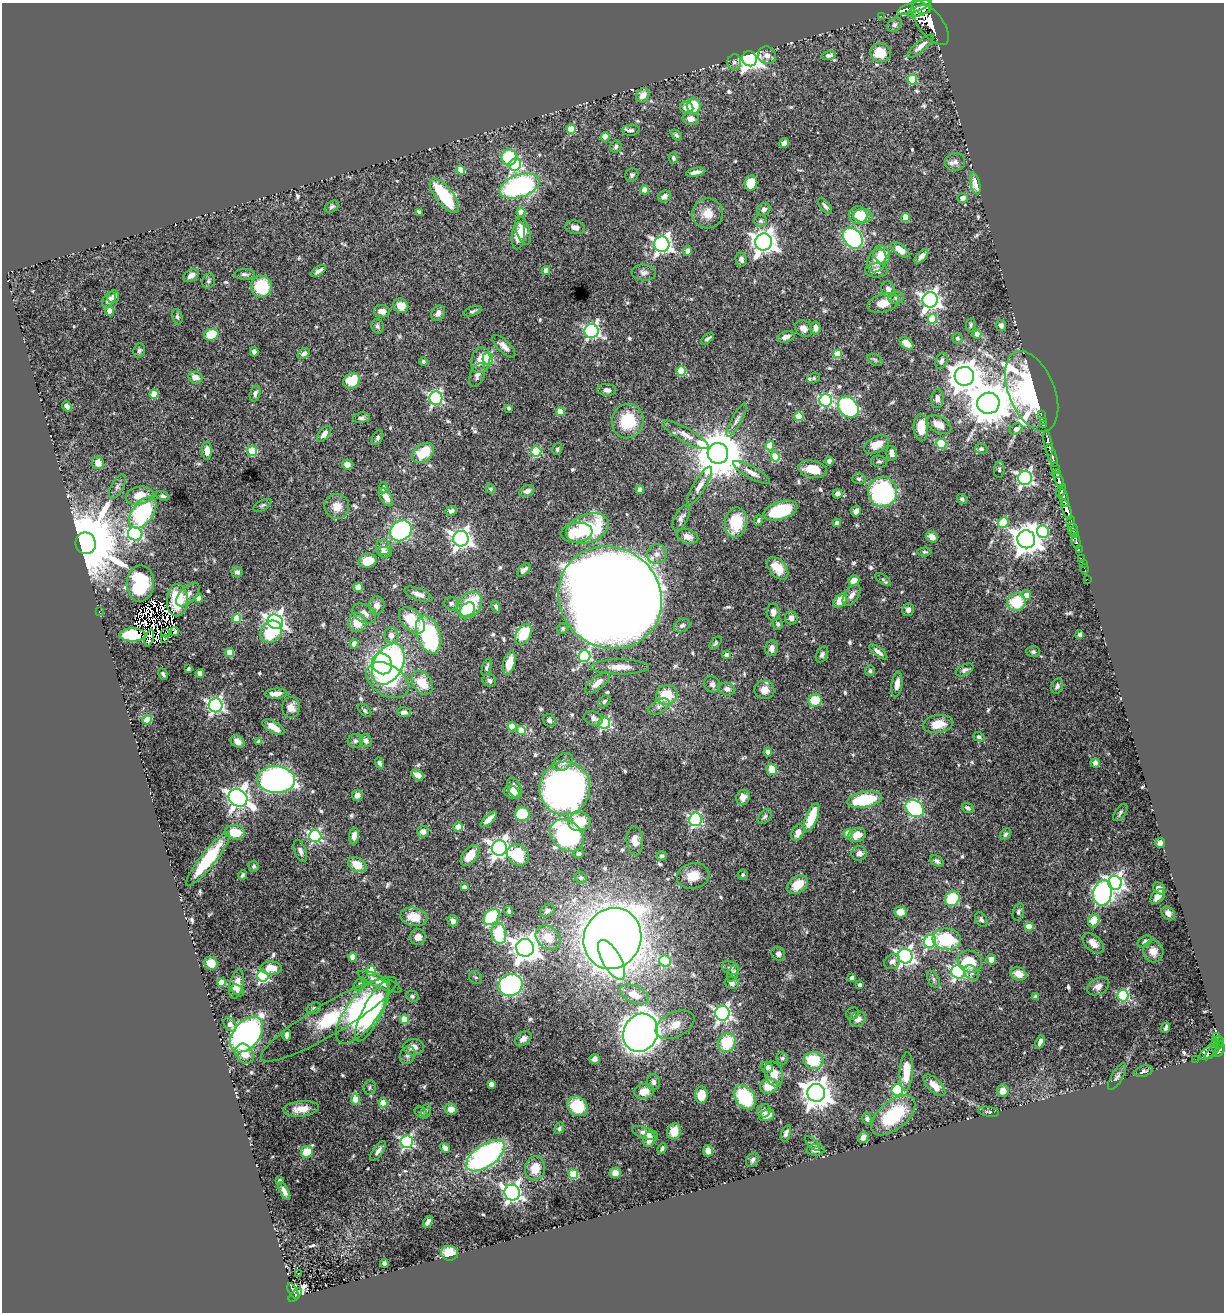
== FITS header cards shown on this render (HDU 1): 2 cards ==
NAXIS1  =                 1222
NAXIS2  =                 1310

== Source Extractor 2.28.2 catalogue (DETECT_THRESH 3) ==
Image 1222 x 1310 px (HDU 1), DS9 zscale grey, 1 PNG px = 1 image px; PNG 1226 x 1314 px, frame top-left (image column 1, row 1310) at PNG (2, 3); each listed source drawn as its Kron ellipse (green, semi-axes under 4 px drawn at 4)
Background 0.908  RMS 0.018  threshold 0.0548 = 3 sigma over >= 5 px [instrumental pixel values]
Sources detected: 629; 11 with non-positive FLUX_AUTO (blend fragments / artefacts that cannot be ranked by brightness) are neither listed nor drawn; of the other 618, the 500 brightest by FLUX_AUTO listed and drawn (118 fainter detections omitted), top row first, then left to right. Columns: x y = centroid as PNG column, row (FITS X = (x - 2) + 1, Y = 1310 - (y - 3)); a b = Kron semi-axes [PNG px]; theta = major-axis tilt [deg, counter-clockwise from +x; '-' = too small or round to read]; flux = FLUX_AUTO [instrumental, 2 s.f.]
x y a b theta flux
922 6 10 7 -22 3100
914 7 18 5 19 2600
918 11 12 5 17 1500
881 16 2 2 - 12
930 23 26 12 -52 4800
894 25 8 6 45 3.4
921 46 17 5 40 8.1
880 53 10 9 - 22
767 55 9 8 - 8
829 55 7 4 13 4.3
750 59 7 7 - 840
734 62 8 7 - 4.5
912 80 5 5 - 46
643 95 7 6 - 11
694 106 7 7 - 39
687 108 7 6 - 13
691 119 8 6 -9 9.8
571 129 4 4 - 34
631 130 8 5 4 3.7
676 135 6 4 -41 2.8
605 137 4 4 - 20
784 143 5 4 - 5.1
616 147 6 5 - 3.1
509 157 8 7 - 86
673 158 6 4 -77 2.8
955 162 10 9 - 6.2
515 165 6 6 - 190
461 170 4 4 - 23
696 172 10 3 12 6.6
632 175 7 6 - 3.1
751 183 7 6 - 33
975 184 11 5 -76 8.6
519 186 21 11 19 230
645 190 4 4 - 20
444 196 21 8 -51 83
664 196 7 5 37 5.5
962 198 5 5 - 6.1
825 206 9 4 -51 3.4
332 207 8 5 33 2.8
764 209 7 6 - 5.6
419 212 4 3 - 4.7
521 212 4 4 - 24
708 213 15 15 - 17
858 215 9 8 - 31
863 216 9 7 -4 12
906 218 4 4 - 27
760 221 6 6 - 2.6
575 227 10 6 -12 6
523 231 14 7 -73 14
518 235 14 6 83 20
853 238 11 8 -51 180
764 242 8 8 - 1000
662 244 7 7 - 500
900 250 10 5 -37 16
688 251 4 4 - 11
882 255 9 8 - 19
921 256 9 4 47 6.7
741 259 7 5 -79 4.7
877 261 12 9 64 17
876 270 11 7 1 7.2
319 271 8 4 33 5.7
546 271 4 4 - 13
644 273 12 8 -5 6
245 274 10 5 -2 3.7
191 275 8 6 30 7.1
209 281 7 6 - 2.6
261 287 11 10 - 69
888 289 8 6 -70 5.4
113 297 6 5 - 6.3
896 298 8 6 12 3.6
109 300 8 5 56 7.9
930 300 8 7 - 580
883 303 16 9 16 17
401 306 8 7 - 15
110 311 4 4 - 17
382 311 8 6 -7 8.2
473 311 10 4 19 2.5
438 313 8 6 56 5.9
177 317 8 5 -77 2.5
933 319 5 4 - 44
971 325 7 4 83 2.4
1001 325 5 5 - 5.1
378 326 7 6 - 3.6
815 328 7 5 -84 7.2
804 329 9 7 -39 8.2
591 331 7 7 - 310
977 334 4 4 - 19
211 335 7 5 19 40
786 337 9 5 14 6.9
957 338 5 5 - 2.4
707 339 7 4 41 2.9
906 343 8 5 -40 12
504 346 15 6 -44 8.3
139 351 7 5 68 2.7
254 352 5 4 - 5.9
304 353 7 4 37 3.9
838 354 4 4 - 31
488 359 6 5 - 100
481 360 13 9 78 19
875 360 8 5 -30 2.4
941 361 8 5 68 4.8
423 362 4 4 - 2.8
681 371 5 4 - 45
477 375 12 7 69 6.6
964 376 9 9 - 2100
195 377 7 6 - 9.4
814 378 6 5 - 2.4
351 381 9 7 38 32
607 390 9 6 -3 5.6
1032 391 42 23 -68 330
154 394 4 4 - 27
255 394 8 5 73 3.8
436 398 7 6 - 270
937 399 9 6 -89 6.1
826 400 6 6 - 210
988 403 11 10 - 4100
67 406 5 4 - 4.4
848 407 11 9 -47 220
509 408 4 3 - 2.3
560 412 4 4 - 23
1041 415 2 2 - 19
799 416 4 4 - 44
362 418 8 5 10 3.6
736 420 18 5 61 5.9
628 421 17 16 - 51
1043 421 3 2 - 20
939 425 13 8 -28 15
1044 425 3 3 - 48
921 427 14 7 -88 23
1016 429 7 5 34 5.5
324 434 9 5 51 6.8
685 435 26 7 -29 12
377 438 8 5 63 3
1048 443 13 4 -79 1400
941 444 5 5 - 74
876 445 13 8 27 16
770 446 4 4 - 34
557 449 6 4 73 2.6
981 449 6 5 - 2.8
207 451 9 5 -90 9.7
252 451 5 5 - 50
536 451 5 5 - 80
423 453 12 8 39 36
718 453 10 10 - 6400
892 453 7 5 -79 7.2
1052 455 12 3 -70 1300
775 457 5 4 - 42
829 461 4 4 - 5.5
879 461 8 6 -13 2.7
98 463 6 5 - 14
347 464 5 5 - 7.9
1055 468 6 3 -72 150
813 469 15 8 -10 24
999 470 8 5 85 2.7
752 472 21 6 -29 8.8
1057 474 4 3 - 130
859 478 6 5 - 3.2
1025 478 7 7 - 340
1059 480 8 3 -69 570
117 486 13 6 62 4.7
700 486 22 6 59 9.1
383 488 6 4 83 3.3
491 489 5 4 - 2.5
640 490 4 4 - 4.4
1061 490 7 4 67 440
527 491 8 5 21 5
882 492 15 14 - 160
837 494 5 4 - 6.2
140 496 14 9 13 23
163 496 7 4 -18 2.7
386 497 10 5 -60 9.9
1064 497 9 3 -74 630
962 499 6 4 -41 2.6
263 505 10 5 27 2.8
337 507 12 12 - 15
1067 509 11 4 -71 2000
451 511 6 5 - 3.6
780 511 18 9 17 86
856 511 5 5 - 6.4
143 513 18 11 55 120
681 518 14 7 65 5.3
758 520 6 4 76 2.4
736 522 15 11 81 42
1003 522 5 5 - 44
1071 522 6 4 88 490
837 523 4 4 - 4.1
587 528 22 14 20 100
1073 529 6 5 - 1000
401 531 11 10 - 170
1043 532 6 6 - 120
577 533 16 9 6 35
135 534 7 6 - 230
1074 534 3 2 - 390
687 537 11 7 -16 8.6
932 537 6 5 - 8.7
461 539 8 7 - 680
1026 539 9 9 - 1800
1076 541 7 3 -82 280
86 543 11 10 - 14000
383 547 8 7 - 6.5
1079 549 3 2 - 85
384 552 7 5 -12 4.3
925 552 7 4 3 2.3
657 554 10 9 - 8.7
1081 559 3 3 - 74
368 561 9 7 13 18
1083 563 2 2 - 9.5
778 568 13 8 -49 24
1084 569 4 2 - 24
524 570 8 4 44 5.2
237 572 5 5 - 3.7
883 579 9 4 -36 2.4
1087 579 2 2 - 11
854 581 6 5 - 8.3
140 583 18 13 88 72
358 587 4 4 - 28
418 594 15 6 -20 7.4
188 595 15 7 45 7.8
852 595 12 7 53 6.2
1026 595 5 4 - 12
610 597 53 49 -40 6100
199 598 4 4 - 11
177 600 16 10 88 27
840 600 8 5 49 25
1016 602 9 9 - 44
451 604 7 6 - 3.2
377 605 9 7 86 8.2
470 605 14 11 51 70
496 607 6 4 -71 3
467 609 8 6 39 43
908 610 6 6 - 5.8
99 612 3 3 - 13
773 612 8 6 -86 7.2
364 614 13 8 -31 9.3
236 618 4 4 - 38
791 618 6 6 - 6.4
412 620 16 9 -45 40
275 622 8 7 - 560
357 622 9 9 - 22
778 624 6 5 - 2.9
682 626 8 6 25 3.9
563 628 6 5 - 2.3
175 631 4 3 - 2.7
271 632 12 10 46 55
165 633 4 3 - 2.4
429 634 19 11 -70 150
523 634 11 7 61 44
1080 634 4 4 - 7.3
132 635 13 6 2 76
391 635 8 7 - 7.8
149 638 9 3 73 5.2
165 638 2 2 - 2.4
715 643 7 4 48 2.5
354 644 5 4 - 10
772 648 8 6 79 7.6
230 652 4 4 - 28
878 652 11 4 -38 5.4
1033 652 6 5 - 2.5
726 655 4 4 - 3.8
822 655 8 5 62 3.5
584 656 6 6 - 170
509 663 12 6 75 21
382 664 11 9 -51 210
388 664 22 14 62 340
487 667 9 4 72 2.9
620 667 29 7 0 17
188 669 4 3 - 2.5
965 670 9 5 28 4
870 671 5 5 - 2.3
200 673 4 4 - 17
163 674 6 4 -63 3.3
387 680 23 15 -33 140
489 680 7 6 - 3.6
422 683 13 9 -54 29
598 683 15 6 38 11
712 684 9 7 -49 5.2
897 684 13 5 82 9.6
1057 686 8 6 70 3.8
727 689 8 6 -13 5.1
764 690 10 9 - 11
276 694 11 5 3 8.2
667 695 11 10 - 42
815 700 7 6 - 35
604 701 7 5 46 2.4
216 705 7 7 - 360
291 707 10 9 - 10
659 707 12 6 30 5.7
365 711 8 5 -44 2.4
404 712 7 5 0 4.6
593 718 9 6 -18 5.4
147 720 5 4 - 42
549 720 7 6 - 3.5
604 723 6 6 - 160
938 724 15 9 9 21
273 727 12 5 -28 15
512 727 4 4 - 29
521 730 5 4 - 34
979 737 6 4 -19 2.7
237 741 7 5 -38 8.1
355 741 7 6 - 3.3
366 741 6 6 - 4.4
259 742 4 4 - 6.6
768 752 4 4 - 11
563 762 11 7 38 9.6
380 763 6 4 -66 3.3
1095 763 5 4 - 4
772 769 6 5 - 24
417 775 7 5 -32 11
276 780 19 13 -4 390
515 788 11 6 -64 11
565 788 26 25 - 490
512 792 8 6 -23 9.5
357 795 5 5 - 7.9
743 797 8 6 61 9.8
238 798 10 8 -33 920
864 800 18 7 10 84
968 808 6 5 - 3.6
915 809 10 7 -37 210
1120 812 10 5 53 2.5
522 814 7 7 - 49
765 817 8 5 49 3.2
811 817 15 6 68 34
489 819 10 4 44 9.5
695 819 7 6 - 170
579 822 11 9 13 32
458 827 5 4 - 20
235 832 10 7 -10 27
423 832 6 6 - 6.6
798 833 9 6 65 9.3
848 833 4 4 - 17
1005 834 6 5 - 3.2
567 835 18 14 -42 230
857 835 9 7 24 13
315 836 6 6 - 220
354 836 8 5 86 9.7
635 841 14 8 -85 11
1160 843 5 5 - 4.6
499 848 8 7 - 720
300 851 11 5 -70 5.7
859 853 8 7 - 5.5
579 854 5 4 - 3
470 855 12 7 51 19
518 855 12 10 -42 46
662 856 5 4 - 2.9
208 859 33 7 52 76
937 861 7 5 -34 3.4
357 865 9 6 -27 23
254 866 6 5 - 2.7
243 875 4 3 - 2.7
743 875 5 5 - 2.4
693 876 16 12 12 20
581 878 6 5 - 2.7
1115 883 7 6 - 450
798 885 11 8 36 22
464 887 4 4 - 5.1
1159 888 7 5 -43 7.1
1103 893 13 9 77 420
1158 897 9 5 46 8.4
952 898 8 7 - 55
509 911 5 4 - 2.7
547 911 8 6 38 3.8
900 912 6 5 - 18
1018 912 9 5 74 3
1168 913 7 6 - 6.9
414 917 13 9 -11 24
492 917 9 6 48 100
981 920 8 5 -57 3.1
453 921 5 5 - 6.5
1094 921 6 5 - 28
1029 927 4 4 - 28
499 934 11 7 -79 72
418 937 8 8 - 8.4
548 938 14 11 -41 22
612 938 31 28 63 2500
947 939 14 10 -6 74
930 941 7 6 - 160
1145 941 8 5 34 3.3
1093 943 12 7 -43 9.9
525 948 9 9 - 1400
1153 951 11 10 - 12
778 954 7 6 - 5.7
905 956 7 7 - 430
353 957 4 4 - 20
991 959 5 4 - 13
612 960 22 9 -61 150
665 961 6 5 - 95
892 962 8 7 - 6.4
970 962 12 10 -22 35
211 963 7 6 - 20
271 968 11 6 -2 16
730 968 9 6 -27 4.2
371 971 5 4 - 34
958 972 7 6 - 320
733 973 9 5 65 3.3
971 973 8 6 -44 4.6
1019 974 8 6 -25 16
263 976 6 5 - 180
475 977 7 6 - 2.7
852 978 4 4 - 5.3
934 979 9 5 -59 3.8
221 982 4 4 - 25
380 982 23 6 -23 17
732 983 7 6 - 5.4
237 984 15 6 77 13
359 984 7 4 52 2.3
511 985 12 11 - 230
860 985 4 3 - 4.1
1098 986 11 8 28 7.1
238 990 7 4 -40 3.9
634 994 15 8 -25 18
412 996 6 5 - 2.4
1123 996 5 5 - 160
1035 997 4 4 - 5.2
314 1008 7 5 26 2.8
373 1011 33 9 63 97
362 1012 38 16 53 180
722 1013 7 7 - 390
853 1013 7 6 - 2.7
329 1019 78 16 31 78
404 1019 5 4 - 45
858 1019 8 7 - 8.2
230 1024 7 5 -50 7.8
675 1025 20 12 26 20
1166 1028 5 3 - 2.8
641 1033 19 17 64 1700
247 1034 20 13 50 300
287 1035 5 4 - 4.6
1216 1037 4 2 - 57
523 1039 9 6 39 8.6
1219 1041 5 4 - 140
1040 1042 7 4 71 5.2
1216 1042 3 3 - 69
727 1043 10 8 62 48
1219 1045 3 3 - 72
413 1047 10 8 -1 9.3
1214 1050 12 4 47 110
1219 1051 7 3 47 490
1208 1052 10 5 42 200
244 1054 11 8 -54 18
407 1055 9 7 63 4.9
782 1058 6 6 - 2.6
595 1059 5 4 - 4.5
1195 1059 2 2 - 9.5
813 1060 10 8 -3 43
767 1067 6 5 - 5.5
906 1071 19 6 87 29
1144 1071 9 5 17 3.2
774 1074 13 9 -71 18
1117 1077 15 5 59 4.3
653 1082 8 7 - 4.1
491 1084 4 4 - 8.5
934 1085 14 6 -44 12
769 1086 9 7 20 22
370 1087 7 6 - 2.7
897 1090 6 5 - 120
644 1091 10 7 13 16
1003 1091 6 5 - 11
816 1093 9 8 - 1900
701 1095 8 6 88 18
745 1097 13 9 -54 75
355 1099 5 4 - 26
383 1103 4 4 - 29
577 1106 10 9 - 44
301 1109 18 7 6 15
451 1109 6 5 - 11
426 1111 7 5 72 2.4
764 1111 7 6 - 4.7
421 1112 7 5 -38 2.4
989 1112 10 5 -10 2.6
767 1115 8 5 24 13
893 1115 26 14 40 71
867 1119 6 4 -76 3.3
559 1128 6 4 65 2.3
674 1131 8 7 - 13
645 1133 14 5 -21 8.2
786 1133 8 4 72 4
863 1137 6 5 - 8.3
649 1139 8 6 74 9.4
407 1142 6 6 - 230
813 1143 10 4 -45 2.3
445 1148 5 4 - 5.6
662 1148 6 4 68 2.4
816 1150 9 5 3 6.6
378 1151 11 5 54 5.8
708 1151 5 4 - 11
307 1152 6 6 - 26
485 1156 22 11 35 300
753 1160 8 5 58 3.2
535 1168 12 10 80 21
615 1173 5 5 - 8.1
573 1174 5 4 - 61
280 1180 4 4 - 2.4
284 1191 9 4 -62 5.6
512 1193 8 7 - 490
428 1222 6 4 60 4.9
449 1253 8 7 - 31
384 1263 4 4 - 4.2
299 1273 3 2 - 2.7
293 1291 8 4 -62 160
295 1295 8 4 44 180
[118 fainter detections neither listed nor drawn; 11 non-positive-flux detections neither listed nor drawn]